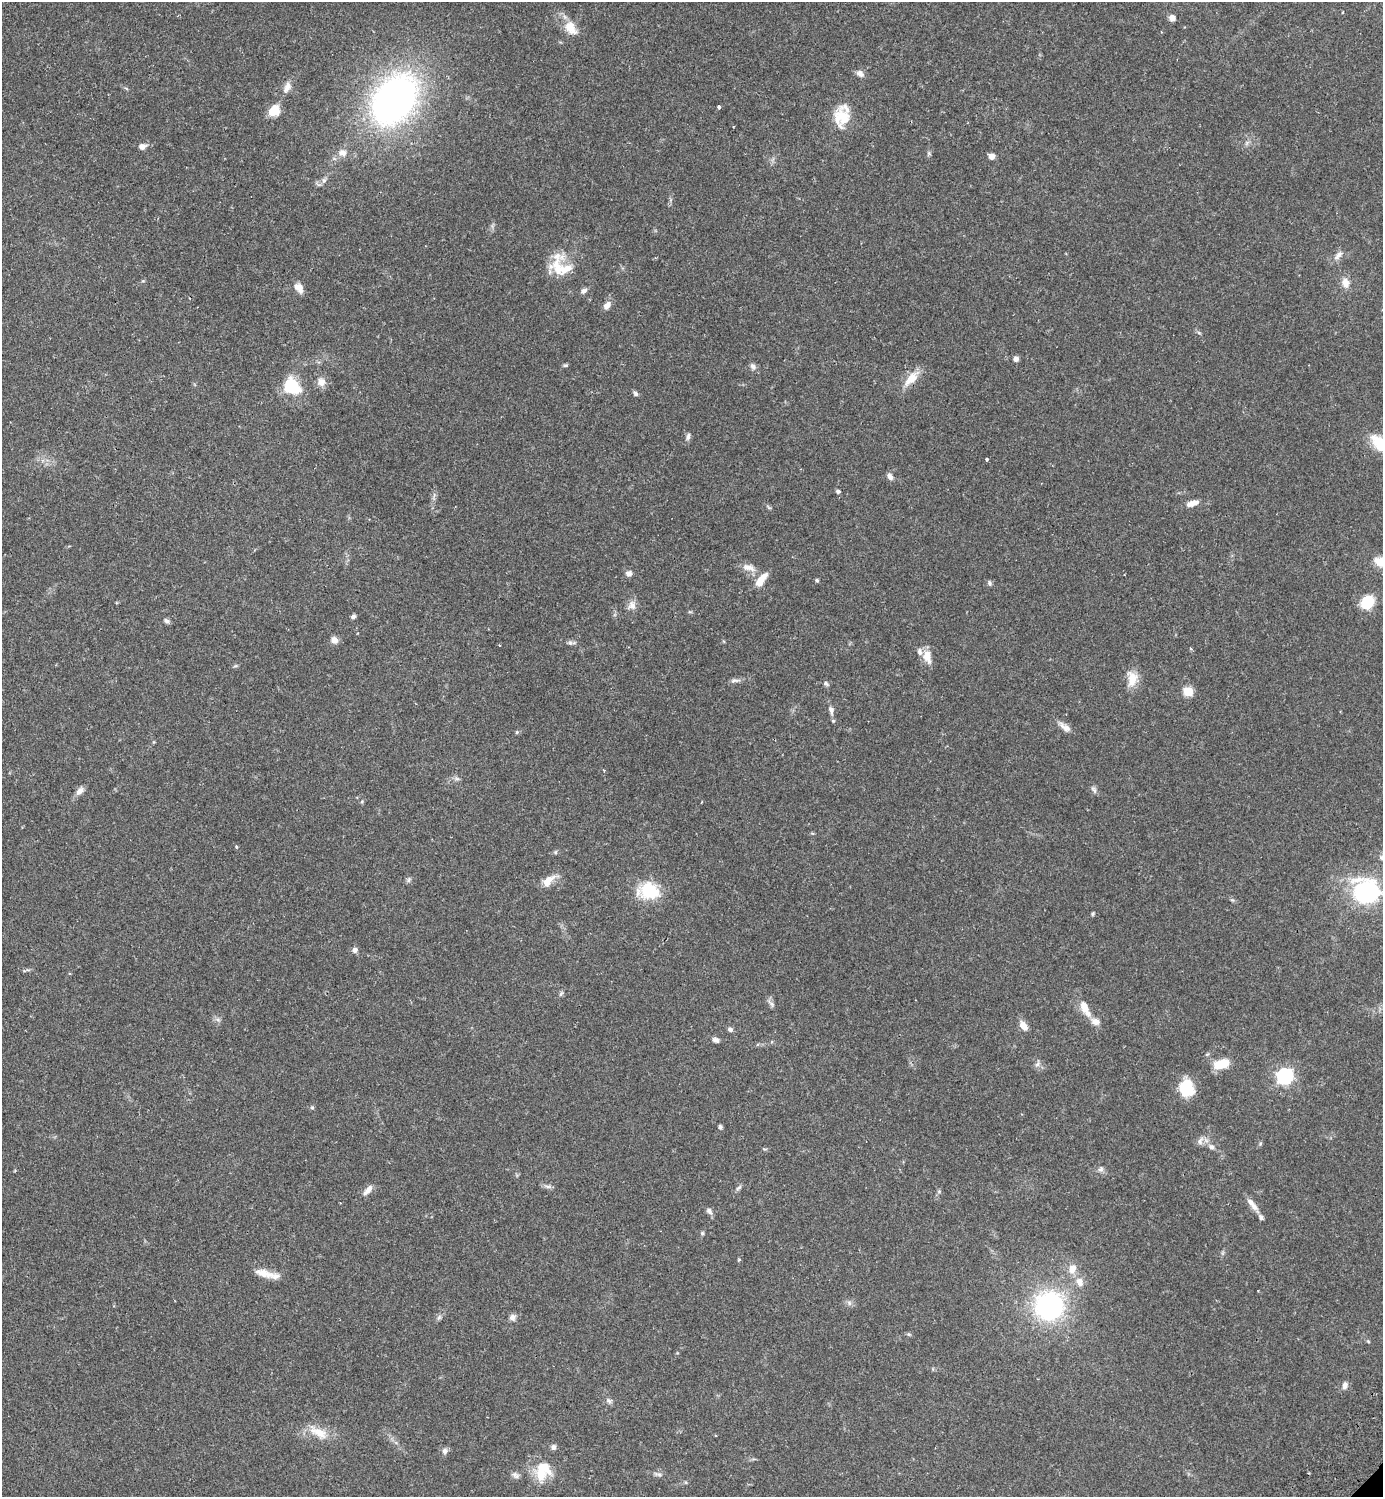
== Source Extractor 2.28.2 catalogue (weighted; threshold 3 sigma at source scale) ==
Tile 11 of 4 x 4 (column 3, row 3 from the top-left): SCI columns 3105-4485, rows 1540-3034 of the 6069 x 6072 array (HDU 1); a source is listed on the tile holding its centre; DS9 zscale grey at full resolution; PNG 1385 x 1499 px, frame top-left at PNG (2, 2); no overlay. Shown black and unused: <1% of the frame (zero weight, under 2 of 3 exposures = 3% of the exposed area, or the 3 px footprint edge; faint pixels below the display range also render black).
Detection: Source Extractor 2.28.2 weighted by HDU 2 'WHT'; one run over the whole footprint, this tile lists its part. Background 0.0696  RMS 0.0052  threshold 0.0235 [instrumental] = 3 sigma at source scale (4.5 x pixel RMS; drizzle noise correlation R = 1.50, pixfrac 1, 0.05/0.05 arcsec/px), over >= 5 px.
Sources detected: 117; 1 inside a brighter object's white glare — not listed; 6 inside a brighter listed object's ellipse — not listed separately; the other 110 listed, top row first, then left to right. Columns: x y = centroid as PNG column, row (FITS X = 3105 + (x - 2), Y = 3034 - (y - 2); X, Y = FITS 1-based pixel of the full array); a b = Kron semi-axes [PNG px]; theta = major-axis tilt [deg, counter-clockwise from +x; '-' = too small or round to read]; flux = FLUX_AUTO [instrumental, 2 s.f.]
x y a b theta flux
1343 12 3 2 - 0.52
1172 18 8 8 - 2.3
571 28 21 13 -57 8.3
860 73 11 7 -37 2.4
287 87 15 8 64 3.7
394 99 46 32 54 220
719 107 4 3 - 1.5
274 111 14 11 41 7.7
842 117 22 18 -86 15
142 146 9 7 10 2.6
342 153 11 9 -12 3.6
929 153 7 4 -89 0.87
991 156 7 7 - 2.3
324 180 8 6 74 1.6
1338 256 15 7 47 2.9
557 266 29 18 -63 14
1345 283 12 9 -79 4.3
299 288 13 8 -48 4.1
584 291 9 6 31 1.7
607 306 11 7 54 3.2
1199 333 6 4 -19 0.71
1016 359 6 6 - 1.7
565 365 6 5 - 0.78
753 366 9 7 -62 1.8
911 378 25 10 47 7.9
321 382 10 10 - 3.8
292 386 12 11 - 31
636 394 7 5 -47 1.3
688 436 10 5 80 1.5
986 459 3 3 - 1.5
890 476 9 6 -59 2.1
838 491 5 4 - 0.96
1192 503 16 7 17 3.9
769 508 6 4 -19 0.67
1381 562 15 9 -24 7.9
748 567 19 9 -12 4.3
629 573 7 7 - 2.1
761 580 18 7 52 7.2
817 580 5 4 - 0.81
989 583 7 5 -66 1
1367 602 13 11 43 15
632 605 13 11 73 3.4
690 612 6 4 -17 0.57
353 616 6 5 - 1.1
166 621 7 5 -31 1.5
334 640 8 7 - 3.5
570 643 7 4 -18 1.1
1191 649 3 3 - 0.98
927 656 17 10 -76 6
235 666 6 4 18 0.67
1132 679 21 13 87 7.6
735 680 12 6 8 1.8
826 683 8 5 -45 1.1
1188 691 5 5 - 22
831 710 12 7 -77 2.3
1065 727 19 7 -36 3.4
517 732 5 5 - 0.68
457 779 7 4 -18 1
1094 790 11 5 -52 1.4
80 791 11 7 46 3
701 802 3 2 - 0.38
236 847 4 4 - 0.86
409 880 8 5 58 1.1
548 881 19 10 45 5.8
650 891 25 21 -20 20
1367 892 33 29 18 52
1093 914 5 4 - 0.71
355 950 7 6 - 1.9
561 994 7 4 53 0.89
771 1004 14 5 -46 1.6
1085 1008 24 9 -62 7.4
218 1019 7 4 -1 1.1
1023 1025 11 7 -54 4.3
730 1029 7 6 - 1.3
716 1040 8 6 -20 1.8
1038 1064 10 6 60 1.7
1221 1064 16 8 18 13
1285 1076 7 7 - 130
1186 1088 20 16 -75 13
312 1107 5 5 - 0.71
720 1127 5 4 - 1
1200 1141 13 6 69 2.1
1260 1143 6 4 71 0.72
1212 1147 8 6 -42 1.9
1101 1169 8 7 - 1.5
548 1186 9 4 -8 1.4
739 1188 10 5 41 1.2
368 1190 15 7 48 3.2
939 1191 6 4 0 0.69
1254 1206 14 7 -42 3.2
709 1211 9 7 -53 1.8
702 1233 6 5 - 0.77
739 1260 5 3 - 0.54
1072 1269 11 8 71 4.9
264 1273 29 9 -15 7.1
1080 1282 12 9 -64 4.4
849 1303 7 6 - 1.3
1049 1306 20 20 - 100
439 1317 7 6 - 1.2
512 1317 9 8 - 2.2
908 1334 6 5 - 0.79
1368 1341 6 3 -19 0.54
1345 1385 10 7 68 2.2
609 1401 9 6 -10 1.5
318 1432 29 12 -30 9.4
553 1447 7 6 - 1.6
445 1451 8 7 - 2
541 1473 24 15 -88 11
658 1474 14 4 -15 1.5
515 1475 11 7 -28 1.8
Overlapping masked pixels (flux is a lower limit): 1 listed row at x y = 911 378
Isophote crosses this tile's border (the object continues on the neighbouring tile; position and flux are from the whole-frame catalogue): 1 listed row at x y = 1381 562